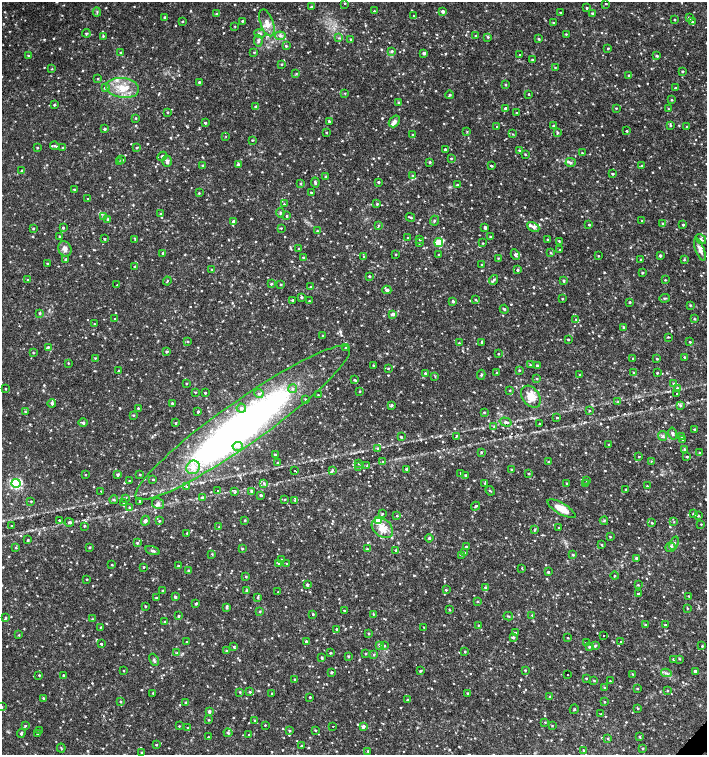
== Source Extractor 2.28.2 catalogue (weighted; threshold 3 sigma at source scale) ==
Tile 6 of 4 x 4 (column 2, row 2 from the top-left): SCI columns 1635-3043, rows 3013-4518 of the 6023 x 6029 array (HDU 1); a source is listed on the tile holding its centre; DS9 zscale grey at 2 x 2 block average (1 PNG px = mean of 2 x 2 image px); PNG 709 x 757 px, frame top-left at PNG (2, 2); each listed source drawn as its Kron ellipse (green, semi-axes under 4 px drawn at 4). Shown black and unused: <1% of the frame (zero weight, under 2 of 3 exposures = <1% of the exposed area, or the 3 px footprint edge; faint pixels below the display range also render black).
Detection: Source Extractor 2.28.2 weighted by HDU 2 'WHT'; one run over the whole footprint, this tile lists its part. Background 0.0327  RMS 0.004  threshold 0.0181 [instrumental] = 3 sigma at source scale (4.5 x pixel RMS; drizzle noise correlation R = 1.50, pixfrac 1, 0.0396/0.0396 arcsec/px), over >= 5 px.
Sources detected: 1006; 2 inside a brighter object's white glare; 1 cosmic-ray / hot-pixel residue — neither listed nor drawn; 15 inside a brighter listed object's ellipse — not listed separately; of the other 988, all 500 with FLUX_AUTO >= 0.678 (the completeness limit of this list) listed and drawn (488 fainter detections not listed), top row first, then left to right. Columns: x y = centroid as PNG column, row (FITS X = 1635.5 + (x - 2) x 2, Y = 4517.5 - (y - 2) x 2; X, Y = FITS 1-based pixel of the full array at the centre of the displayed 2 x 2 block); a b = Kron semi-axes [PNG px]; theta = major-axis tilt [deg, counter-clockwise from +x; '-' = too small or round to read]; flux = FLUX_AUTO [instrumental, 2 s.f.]
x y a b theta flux
345 3 3 2 - 0.8
606 4 2 2 - 0.79
311 7 3 3 - 1.2
587 8 2 2 - 1.3
374 11 3 3 - 0.74
443 11 3 3 - 2.2
97 12 4 3 - 1.2
560 12 2 2 - 0.79
592 13 3 3 - 1.3
216 14 3 2 - 0.69
414 16 2 2 - 0.7
164 17 3 2 - 0.81
689 18 3 3 - 1.7
675 20 2 2 - 0.79
183 21 3 2 - 0.79
242 21 3 3 - 0.87
692 22 3 2 - 0.89
267 23 14 6 -70 8.1
553 23 3 3 - 0.87
235 26 3 2 - 0.77
86 33 4 3 - 1.1
260 33 6 4 -12 2.3
566 34 3 2 - 0.7
103 36 3 3 - 0.86
280 36 5 3 - 1.9
475 36 2 2 - 0.68
488 37 4 3 - 1.1
339 38 3 2 - 0.8
350 39 3 2 - 0.87
539 39 3 2 - 1.4
258 41 6 4 -81 2.1
286 46 3 3 - 1.2
608 48 3 2 - 0.89
392 51 3 3 - 1.5
120 52 4 2 - 0.81
254 52 3 2 - 0.78
424 53 3 3 - 3.2
28 55 3 2 - 0.72
520 55 2 2 - 4.6
657 56 3 3 - 1.2
532 60 3 3 - 0.96
282 64 3 3 - 0.82
555 68 3 2 - 0.85
52 69 3 3 - 0.68
682 71 3 3 - 1
296 74 3 2 - 0.78
629 75 3 2 - 1.1
98 79 3 2 - 0.86
199 82 3 2 - 1.3
505 85 4 2 - 0.91
105 88 3 2 - 1.3
123 88 16 10 -8 17
675 88 3 2 - 1.1
345 93 3 2 - 0.7
529 94 2 2 - 0.74
449 95 4 3 - 1.1
671 100 3 3 - 0.79
398 103 3 3 - 1.1
54 105 3 3 - 1
256 107 3 3 - 2
505 108 3 3 - 1.3
616 108 2 2 - 0.86
668 109 3 2 - 0.7
168 112 3 2 - 0.8
517 113 2 2 - 1.2
136 118 2 2 - 0.76
329 121 3 3 - 1
394 121 6 4 52 3.7
205 123 4 3 - 1.2
670 125 3 2 - 1.3
553 126 3 2 - 1.1
497 127 3 2 - 0.9
686 127 2 2 - 0.68
104 129 3 2 - 1.2
467 131 3 3 - 0.68
626 131 2 2 - 0.92
326 132 2 2 - 0.87
557 133 3 3 - 1.4
513 134 4 2 - 0.72
413 135 2 2 - 0.68
226 137 2 2 - 0.98
252 140 3 2 - 0.74
55 146 5 3 - 1.7
37 148 4 2 - 0.85
63 148 4 3 - 1.2
137 148 3 3 - 1.2
445 149 3 2 - 1.2
519 150 3 3 - 0.76
582 153 3 2 - 0.75
525 154 3 2 - 0.83
162 156 5 3 - 2.2
451 158 3 2 - 0.84
122 160 3 2 - 1.1
167 161 6 4 88 2.8
119 162 3 2 - 0.69
430 162 3 3 - 1.1
571 162 5 4 - 2.3
238 165 3 3 - 2.2
642 165 3 3 - 0.9
203 166 4 3 - 1.5
491 166 3 2 - 1
22 171 3 3 - 1.3
612 174 3 2 - 1.1
412 175 3 3 - 0.8
326 176 3 3 - 0.91
315 182 5 3 - 1.6
379 182 2 2 - 1.1
301 183 3 2 - 0.72
457 185 3 3 - 1.5
74 189 2 2 - 0.92
311 192 3 2 - 0.8
199 193 3 3 - 0.8
88 199 3 2 - 0.99
284 204 2 2 - 0.7
377 204 3 2 - 0.83
280 213 4 3 - 1
160 214 3 3 - 0.91
287 216 3 2 - 0.94
104 217 4 2 - 0.83
410 217 5 2 - 1.3
108 219 4 3 - 1
434 221 5 3 - 1.1
642 221 3 2 - 0.82
233 222 4 3 - 2.5
663 223 3 3 - 0.79
378 225 3 3 - 0.91
589 225 3 3 - 1.2
683 225 3 3 - 1.1
485 227 3 3 - 2.2
533 227 6 4 -26 3.2
63 228 3 2 - 1.2
281 228 3 2 - 0.71
33 229 3 3 - 0.98
318 231 3 3 - 1.1
60 236 2 2 - 0.79
491 237 3 3 - 1.1
408 238 2 2 - 0.72
105 239 2 2 - 0.89
135 239 4 2 - 1
547 239 3 2 - 0.96
701 239 6 3 -35 1.8
420 240 3 2 - 0.71
559 241 3 2 - 0.77
419 243 3 3 - 1.1
439 243 4 3 - 25
482 243 3 3 - 0.73
65 249 8 6 -68 4.7
298 249 3 2 - 0.88
700 249 12 4 -70 4.2
560 250 3 2 - 0.69
163 253 3 3 - 1.7
551 253 3 2 - 0.7
396 254 2 2 - 0.7
439 255 2 2 - 0.88
515 255 5 4 - 1.8
660 255 3 2 - 1.6
598 256 2 2 - 0.82
303 257 3 2 - 0.79
364 257 3 3 - 1.1
498 258 3 3 - 0.69
65 259 3 3 - 1.3
641 260 2 2 - 0.73
684 260 3 3 - 0.84
47 263 3 2 - 0.9
482 265 2 2 - 0.87
135 266 3 3 - 0.94
212 269 3 2 - 0.75
517 270 3 2 - 0.98
642 273 3 2 - 0.97
369 276 3 3 - 1.3
28 280 3 3 - 0.93
494 280 5 3 - 1.6
665 280 3 2 - 0.7
167 281 4 2 - 0.79
564 281 3 3 - 1.2
271 284 3 2 - 1
281 284 2 2 - 0.84
117 285 2 2 - 0.7
311 287 3 3 - 1.4
387 290 4 4 - 1.8
301 297 4 3 - 1.1
664 298 5 3 - 1.2
476 299 3 3 - 0.9
562 299 2 2 - 0.78
293 300 3 3 - 0.99
309 301 2 2 - 0.95
453 301 3 3 - 1.5
630 302 2 2 - 1.1
690 305 3 3 - 0.92
504 309 4 2 - 1.3
39 313 3 3 - 1.1
393 314 3 3 - 3
115 319 2 2 - 0.82
576 319 3 3 - 0.97
695 319 3 2 - 0.83
94 324 3 2 - 0.75
623 327 3 3 - 1
323 336 2 2 - 1.1
668 337 3 2 - 0.84
568 339 3 2 - 0.92
188 341 3 3 - 0.92
482 342 3 3 - 1.6
690 342 3 2 - 0.82
459 343 3 3 - 0.81
48 347 3 3 - 1.4
346 347 3 2 - 1.4
166 352 3 3 - 1.4
33 353 2 2 - 0.77
499 354 2 2 - 0.76
684 357 2 2 - 1
95 358 3 2 - 0.72
633 358 3 3 - 1.1
657 359 2 2 - 0.83
68 363 3 2 - 0.72
373 365 2 2 - 0.74
530 365 3 3 - 0.91
537 366 3 3 - 1.2
388 368 3 2 - 0.97
519 370 3 3 - 1
118 371 3 2 - 0.76
425 373 3 3 - 1.2
496 373 3 2 - 0.89
634 373 3 3 - 1
657 373 2 2 - 1
481 375 5 3 - 1.3
580 375 2 2 - 1.1
435 376 3 3 - 0.7
537 378 3 3 - 0.94
354 380 4 3 - 1.3
186 384 3 2 - 0.77
674 384 3 3 - 1.4
677 388 4 3 - 1.1
5 389 2 2 - 0.69
292 389 4 4 - 2
510 390 3 2 - 0.74
360 391 3 2 - 0.73
195 392 3 2 - 0.68
205 393 2 2 - 0.85
259 394 4 4 - 1.7
677 394 2 2 - 1.2
318 395 2 2 - 0.91
531 397 12 8 -52 13
305 399 4 3 - 0.94
618 401 4 2 - 0.86
52 403 4 4 - 2.2
172 403 4 3 - 1.2
392 405 4 3 - 1.5
680 406 4 3 - 1.3
138 408 2 2 - 0.9
241 408 4 4 - 2.6
589 411 2 2 - 0.75
25 412 4 3 - 1.1
198 412 3 2 - 1.2
484 412 3 3 - 0.88
133 415 3 2 - 0.76
557 418 2 2 - 1.4
506 422 6 4 -16 2.4
83 423 4 3 - 1.7
176 423 2 2 - 0.9
243 423 130 22 35 430
539 423 2 2 - 0.83
494 426 3 2 - 0.72
694 429 2 2 - 0.97
673 433 6 4 -77 2.4
456 436 3 2 - 1.7
663 436 5 2 - 1.1
682 436 3 2 - 1.8
401 437 4 3 - 0.98
683 440 3 2 - 0.92
609 445 2 2 - 1
238 446 5 4 - 3.2
378 448 4 3 - 1.4
685 449 3 3 - 1.2
481 452 3 2 - 0.97
699 453 3 3 - 1.1
275 455 3 3 - 0.98
639 457 2 2 - 0.7
687 457 3 3 - 0.93
651 461 3 2 - 0.73
383 462 3 3 - 0.77
549 462 3 2 - 0.74
277 463 3 3 - 0.76
358 464 2 2 - 0.73
367 466 3 2 - 0.73
193 467 7 6 - 7.6
359 467 4 3 - 1.1
406 469 2 2 - 1.4
511 469 3 2 - 0.75
332 470 4 3 - 1.1
294 471 2 2 - 0.69
460 473 3 2 - 0.7
529 473 2 2 - 0.77
85 475 2 2 - 0.74
118 475 4 3 - 1.6
140 475 3 2 - 0.91
466 475 3 3 - 0.93
153 479 2 2 - 1.2
587 480 3 3 - 1.2
129 481 3 2 - 0.85
16 483 4 4 - 100
264 483 4 2 - 1.1
485 483 3 3 - 0.9
567 483 2 2 - 0.82
585 484 3 2 - 0.89
647 486 3 2 - 0.74
187 487 3 2 - 0.74
626 489 2 2 - 0.94
101 491 2 2 - 0.81
218 491 2 2 - 0.72
252 491 4 3 - 1.5
490 491 5 2 - 0.98
235 492 4 2 - 0.96
261 495 3 3 - 1.5
202 497 4 3 - 1.1
125 499 3 3 - 1.1
285 499 3 2 - 0.81
114 500 4 3 - 1.3
295 500 3 3 - 1.1
31 501 2 2 - 0.75
140 501 2 2 - 1.2
123 503 3 2 - 0.84
158 504 6 5 - 2.9
476 506 5 2 - 1.2
129 507 3 3 - 1.1
561 509 16 5 -30 15
382 513 4 2 - 0.71
694 514 4 3 - 1.5
397 516 3 3 - 0.76
698 516 3 3 - 1.1
59 520 2 2 - 1.4
245 520 3 2 - 0.8
378 520 3 3 - 19
145 521 5 4 - 2.4
159 521 3 3 - 0.99
604 521 4 3 - 0.88
69 522 5 3 - 1.6
674 522 3 3 - 0.73
652 523 2 2 - 1
701 524 2 2 - 0.71
11 526 2 2 - 1.4
84 526 3 2 - 0.88
219 527 3 3 - 0.74
382 528 12 8 -40 13
559 528 2 2 - 0.92
535 530 3 3 - 1
187 533 3 2 - 0.81
610 537 3 2 - 0.78
429 538 4 3 - 1.4
28 540 3 2 - 1.1
137 543 3 3 - 1.4
674 543 7 3 70 1.8
601 545 3 2 - 0.84
90 547 3 3 - 1
466 547 3 2 - 0.89
670 547 5 4 - 3
16 548 3 3 - 0.89
242 549 3 2 - 1.1
367 549 3 2 - 0.98
396 550 3 3 - 1
152 551 7 3 -17 2.1
464 552 3 3 - 1.1
212 554 3 3 - 0.93
462 555 3 3 - 0.87
573 555 3 3 - 1.1
636 558 3 3 - 1.6
282 560 3 3 - 1.1
279 563 3 3 - 0.75
287 564 3 3 - 0.92
112 565 2 2 - 0.84
178 566 2 2 - 0.74
144 567 2 2 - 2
522 568 3 2 - 0.74
188 570 3 3 - 1.3
548 572 3 3 - 1.4
614 576 4 3 - 0.9
246 577 3 2 - 0.9
87 579 2 2 - 0.75
307 585 3 3 - 2.2
638 585 3 2 - 0.69
485 587 3 3 - 1.5
247 590 3 3 - 1.6
446 590 3 3 - 0.83
162 591 3 2 - 0.81
278 592 2 2 - 0.88
638 594 2 2 - 1.1
689 596 2 2 - 0.71
175 597 3 3 - 1.8
258 597 3 3 - 1
156 598 3 3 - 0.88
477 601 3 2 - 0.97
196 603 3 2 - 1.2
145 606 3 2 - 0.84
227 608 4 3 - 1.2
687 608 3 2 - 0.74
344 610 2 2 - 0.78
449 610 4 2 - 0.74
260 611 3 2 - 0.86
313 614 3 3 - 0.89
373 614 3 2 - 0.69
532 615 4 2 - 0.73
178 616 3 2 - 1.2
508 616 4 3 - 1
6 618 4 3 - 1
92 619 3 2 - 0.73
165 621 3 2 - 1
478 625 3 2 - 0.89
646 625 4 3 - 1.2
665 625 3 2 - 0.9
100 627 2 2 - 0.7
424 627 3 2 - 0.7
336 629 2 2 - 1.1
515 633 3 2 - 0.99
369 634 3 2 - 0.78
19 635 2 2 - 0.7
604 635 2 2 - 1
513 637 4 3 - 1.6
567 638 2 2 - 0.79
306 641 3 3 - 1.8
187 642 2 2 - 1
621 642 2 2 - 0.76
586 643 3 3 - 0.94
101 644 2 2 - 0.92
379 645 4 2 - 0.96
595 645 4 3 - 0.92
384 646 3 2 - 0.85
702 646 2 2 - 0.94
234 647 3 3 - 1.2
589 647 3 3 - 1.1
227 651 3 2 - 0.92
465 652 3 3 - 1
177 653 4 3 - 1.2
330 653 2 2 - 0.89
365 654 2 2 - 0.96
374 654 3 3 - 1.1
348 656 3 3 - 1
322 658 3 3 - 1.2
673 659 2 2 - 0.79
680 659 3 2 - 0.69
154 660 6 3 -62 1.8
525 670 3 2 - 1.1
124 671 2 2 - 0.73
420 671 3 3 - 0.89
695 671 3 3 - 2.1
331 672 3 2 - 1.6
666 673 5 2 - 1.5
567 674 2 2 - 0.84
633 674 3 2 - 0.92
39 675 2 2 - 0.85
63 675 2 2 - 0.81
586 678 2 2 - 0.86
294 679 3 2 - 0.78
594 681 3 3 - 0.93
610 681 3 2 - 0.72
604 688 3 2 - 0.93
637 689 2 2 - 1
667 691 3 2 - 0.79
240 692 3 2 - 0.75
250 692 3 3 - 1.1
153 693 2 2 - 0.79
272 693 2 2 - 0.76
467 693 2 2 - 0.83
310 697 2 2 - 0.82
550 697 3 2 - 0.99
43 698 3 3 - 0.95
407 700 4 3 - 1.4
121 701 3 3 - 0.93
185 702 2 2 - 1
604 702 3 2 - 0.69
2 707 3 3 - 0.84
638 708 3 2 - 0.86
574 709 5 2 - 1
209 712 4 3 - 1.9
601 714 2 2 - 0.72
209 720 3 2 - 0.69
255 720 3 3 - 0.86
545 722 3 2 - 0.73
265 725 2 2 - 0.71
25 726 3 3 - 0.95
179 726 3 2 - 0.8
333 726 2 2 - 0.81
363 726 3 2 - 4.3
552 726 3 2 - 0.69
187 728 3 3 - 0.81
315 730 3 2 - 0.92
39 731 3 3 - 0.8
289 731 3 3 - 1.2
21 733 4 3 - 1.4
228 733 4 2 - 1.1
37 734 3 2 - 0.78
249 735 2 2 - 0.74
208 737 2 2 - 0.7
640 737 4 3 - 1.1
608 738 3 2 - 0.86
156 745 2 2 - 0.74
301 746 3 3 - 1.1
61 748 4 2 - 0.77
643 748 3 2 - 0.87
584 750 4 3 - 1.2
368 751 3 3 - 1
142 752 3 2 - 0.91
Overlapping masked pixels (flux is a lower limit): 1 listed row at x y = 243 423
Isophote crosses this tile's border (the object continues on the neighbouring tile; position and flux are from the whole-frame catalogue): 1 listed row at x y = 2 707
Diffuse or blended objects may show on this block-average render without a row.